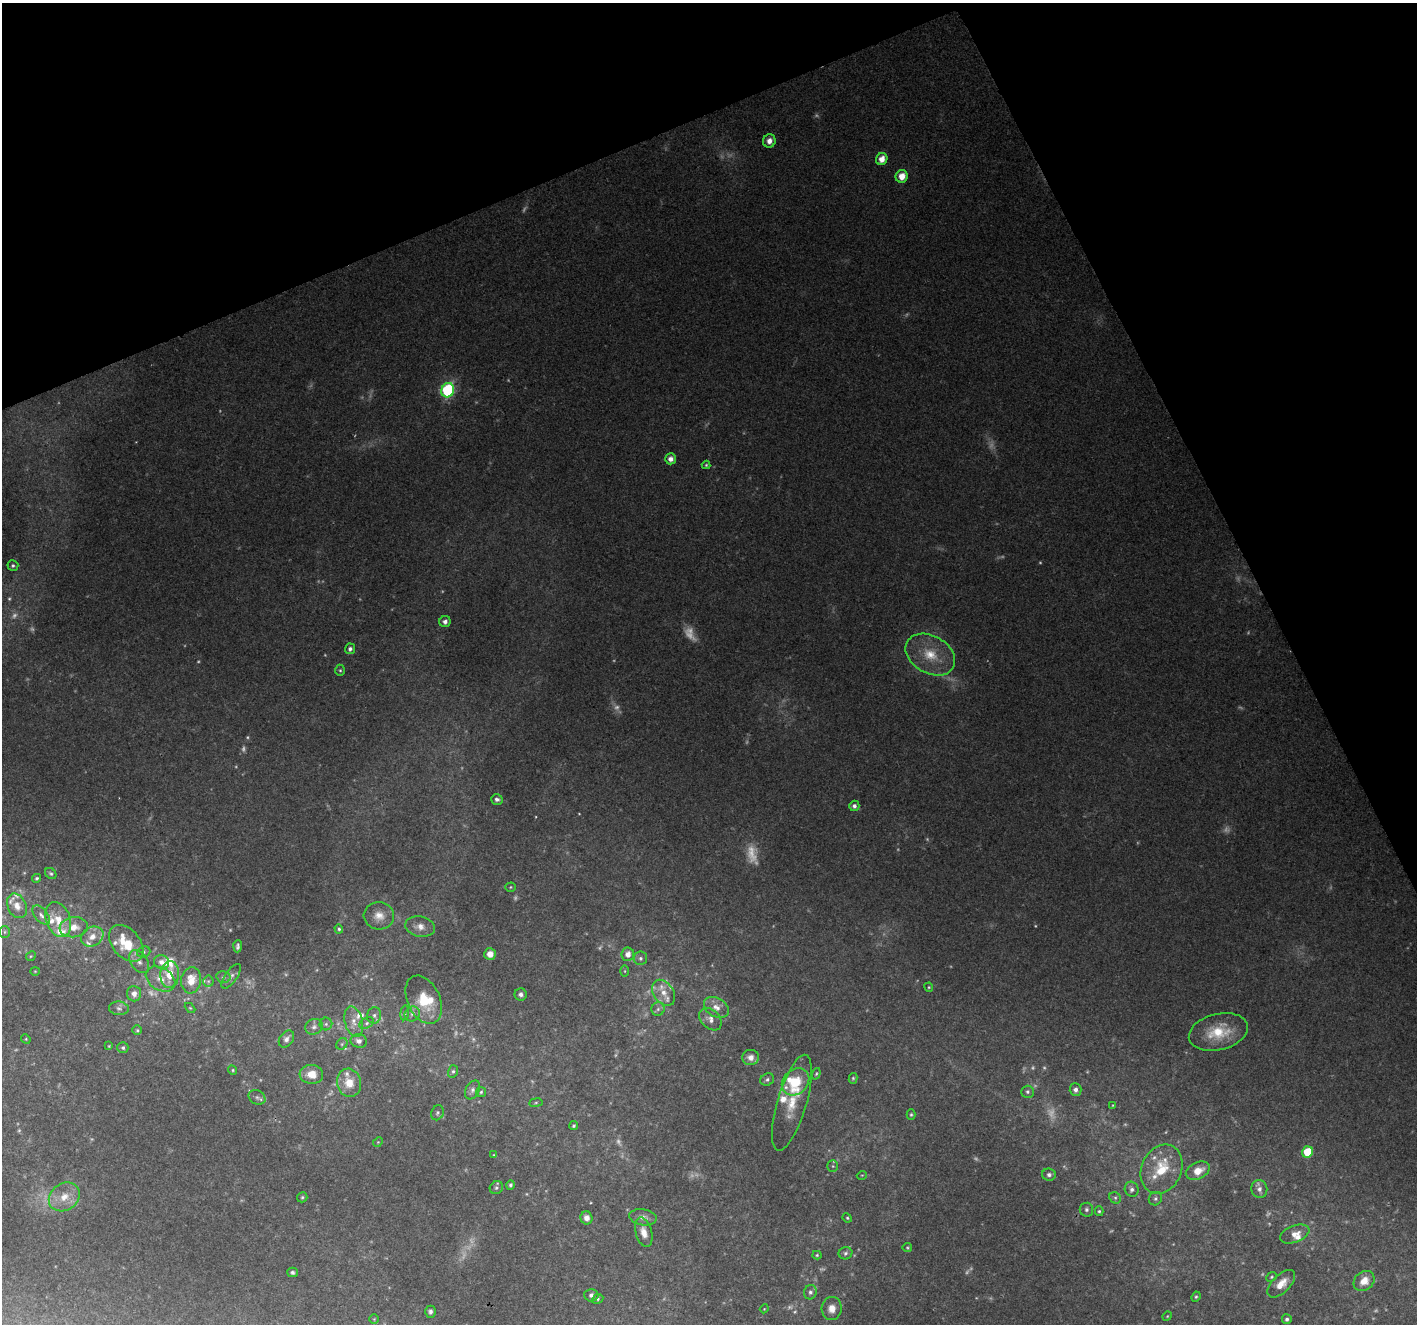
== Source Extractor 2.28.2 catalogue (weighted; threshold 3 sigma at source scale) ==
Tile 3 of 4 x 4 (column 3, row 1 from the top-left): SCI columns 2832-4246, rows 4059-5380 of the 5664 x 5527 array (HDU 1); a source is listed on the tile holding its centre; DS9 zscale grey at full resolution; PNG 1419 x 1326 px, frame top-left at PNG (2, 3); each listed source drawn as its Kron ellipse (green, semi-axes under 4 px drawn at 4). Shown black and unused: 22% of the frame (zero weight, under 2 of 3 exposures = <1% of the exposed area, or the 3 px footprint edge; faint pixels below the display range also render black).
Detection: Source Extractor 2.28.2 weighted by HDU 2 'WHT'; one run over the whole footprint, this tile lists its part. Background 0.232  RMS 0.0094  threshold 0.0423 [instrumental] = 3 sigma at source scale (4.5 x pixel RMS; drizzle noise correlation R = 1.50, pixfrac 1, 0.0396/0.0396 arcsec/px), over >= 5 px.
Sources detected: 209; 60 too faint to see at this stretch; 1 cosmic-ray / hot-pixel residue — neither listed nor drawn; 21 inside a brighter listed object's ellipse — not listed separately; the other 127 listed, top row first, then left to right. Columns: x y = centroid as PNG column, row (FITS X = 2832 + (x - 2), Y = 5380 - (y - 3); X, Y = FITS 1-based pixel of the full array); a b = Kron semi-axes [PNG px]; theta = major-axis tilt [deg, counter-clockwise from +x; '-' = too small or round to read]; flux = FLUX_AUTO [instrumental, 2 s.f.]
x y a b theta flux
769 141 7 6 - 6.6
882 159 6 5 - 10
902 176 6 6 - 12
448 390 7 6 - 130
671 459 5 5 - 5.9
706 465 4 4 - 1.2
13 566 5 5 - 1.9
445 622 6 5 - 4.1
350 649 5 5 - 3
930 655 26 18 -30 32
340 670 5 5 - 1.5
497 799 6 5 - 2.8
854 806 5 5 - 3.2
51 874 6 5 - 1.8
37 878 4 4 - 1.7
510 887 5 4 - 1.2
17 906 13 9 -65 8.3
41 915 11 6 -49 4.1
379 916 15 14 - 12
58 920 18 12 -69 16
74 927 14 10 7 11
420 927 15 10 -10 8.3
339 929 5 4 - 1.6
5 932 6 5 - 1.9
92 937 12 9 31 8.7
126 943 21 14 -50 34
238 946 6 3 86 2.1
144 952 7 5 22 2.2
490 954 6 6 - 9.3
628 954 7 6 - 6.8
31 956 5 4 - 1.1
640 958 7 6 - 2.6
139 962 13 8 -55 6.3
161 962 8 7 - 5.2
35 971 4 4 - 0.88
625 971 6 4 -90 1.2
170 975 13 9 85 19
231 976 14 6 55 3.7
223 977 7 5 -14 2.5
160 979 16 11 -31 11
191 980 13 10 82 16
208 981 5 5 - 1.7
929 987 5 4 - 1.1
664 993 14 10 -54 9.5
134 994 7 7 - 6.7
521 994 6 6 - 3.5
424 1000 25 16 -65 30
716 1007 13 9 -31 8.3
119 1008 10 7 -5 3.4
190 1008 6 4 -44 1.1
658 1009 6 6 - 3
405 1013 7 4 83 1.4
412 1014 8 7 - 3.8
374 1015 8 7 - 3.3
710 1019 13 9 -45 6.4
354 1022 15 9 -76 9.6
367 1023 7 5 28 2.6
326 1024 6 6 - 2.6
314 1027 9 7 27 4.1
137 1030 5 5 - 1.5
1218 1032 30 18 14 34
26 1039 5 4 - 1
286 1039 9 6 56 4.8
359 1041 8 7 - 5
342 1044 6 5 - 1.5
109 1046 4 3 - 0.85
123 1048 5 5 - 2.2
750 1057 8 7 - 6.6
233 1070 5 4 - 1.3
453 1071 6 5 - 2
311 1074 12 9 -4 13
816 1074 6 4 72 1.3
853 1078 5 4 - 1.4
767 1080 7 6 - 2.4
795 1082 15 12 43 32
349 1083 14 12 -76 16
472 1090 10 6 61 3.9
1075 1090 6 6 - 4
481 1092 5 5 - 1.6
1027 1092 6 6 - 2.4
257 1097 9 7 -28 3.1
536 1103 7 3 9 1.2
792 1103 50 14 74 30
1113 1105 4 3 - 0.66
437 1113 8 6 66 2.3
911 1115 5 4 - 1.5
574 1126 5 4 - 1.6
378 1142 5 4 - 1
1307 1152 6 5 - 37
494 1155 3 3 - 0.94
833 1166 5 5 - 1.5
1161 1169 25 20 66 36
1198 1171 12 8 25 13
862 1175 5 3 - 0.8
1049 1175 7 6 - 3.2
510 1185 5 4 - 1.9
496 1188 7 6 - 2.2
1132 1189 8 7 - 3.6
1259 1189 9 8 - 4.8
64 1197 16 13 34 17
302 1197 5 5 - 1.5
1115 1198 6 5 - 1.9
1155 1199 7 6 - 2.3
1086 1210 7 6 - 2.6
1099 1211 5 4 - 1.5
643 1217 14 8 -10 5.8
586 1218 6 6 - 6.3
847 1218 5 4 - 1.3
644 1232 15 8 -75 9.4
1295 1234 15 8 21 8.9
907 1248 5 5 - 1.2
845 1253 7 6 - 2.4
817 1255 4 4 - 1.2
292 1272 5 4 - 2.2
1272 1277 6 4 41 1.4
1364 1281 11 9 41 12
1281 1284 17 9 45 13
810 1292 7 6 - 2.7
591 1295 7 6 - 3.5
1196 1297 5 4 - 1.4
598 1299 6 4 26 1.6
832 1308 11 10 - 8.2
764 1309 4 3 - 0.77
430 1312 6 5 - 2.8
1167 1316 5 4 - 0.94
374 1319 4 4 - 0.95
1287 1319 5 5 - 2.4